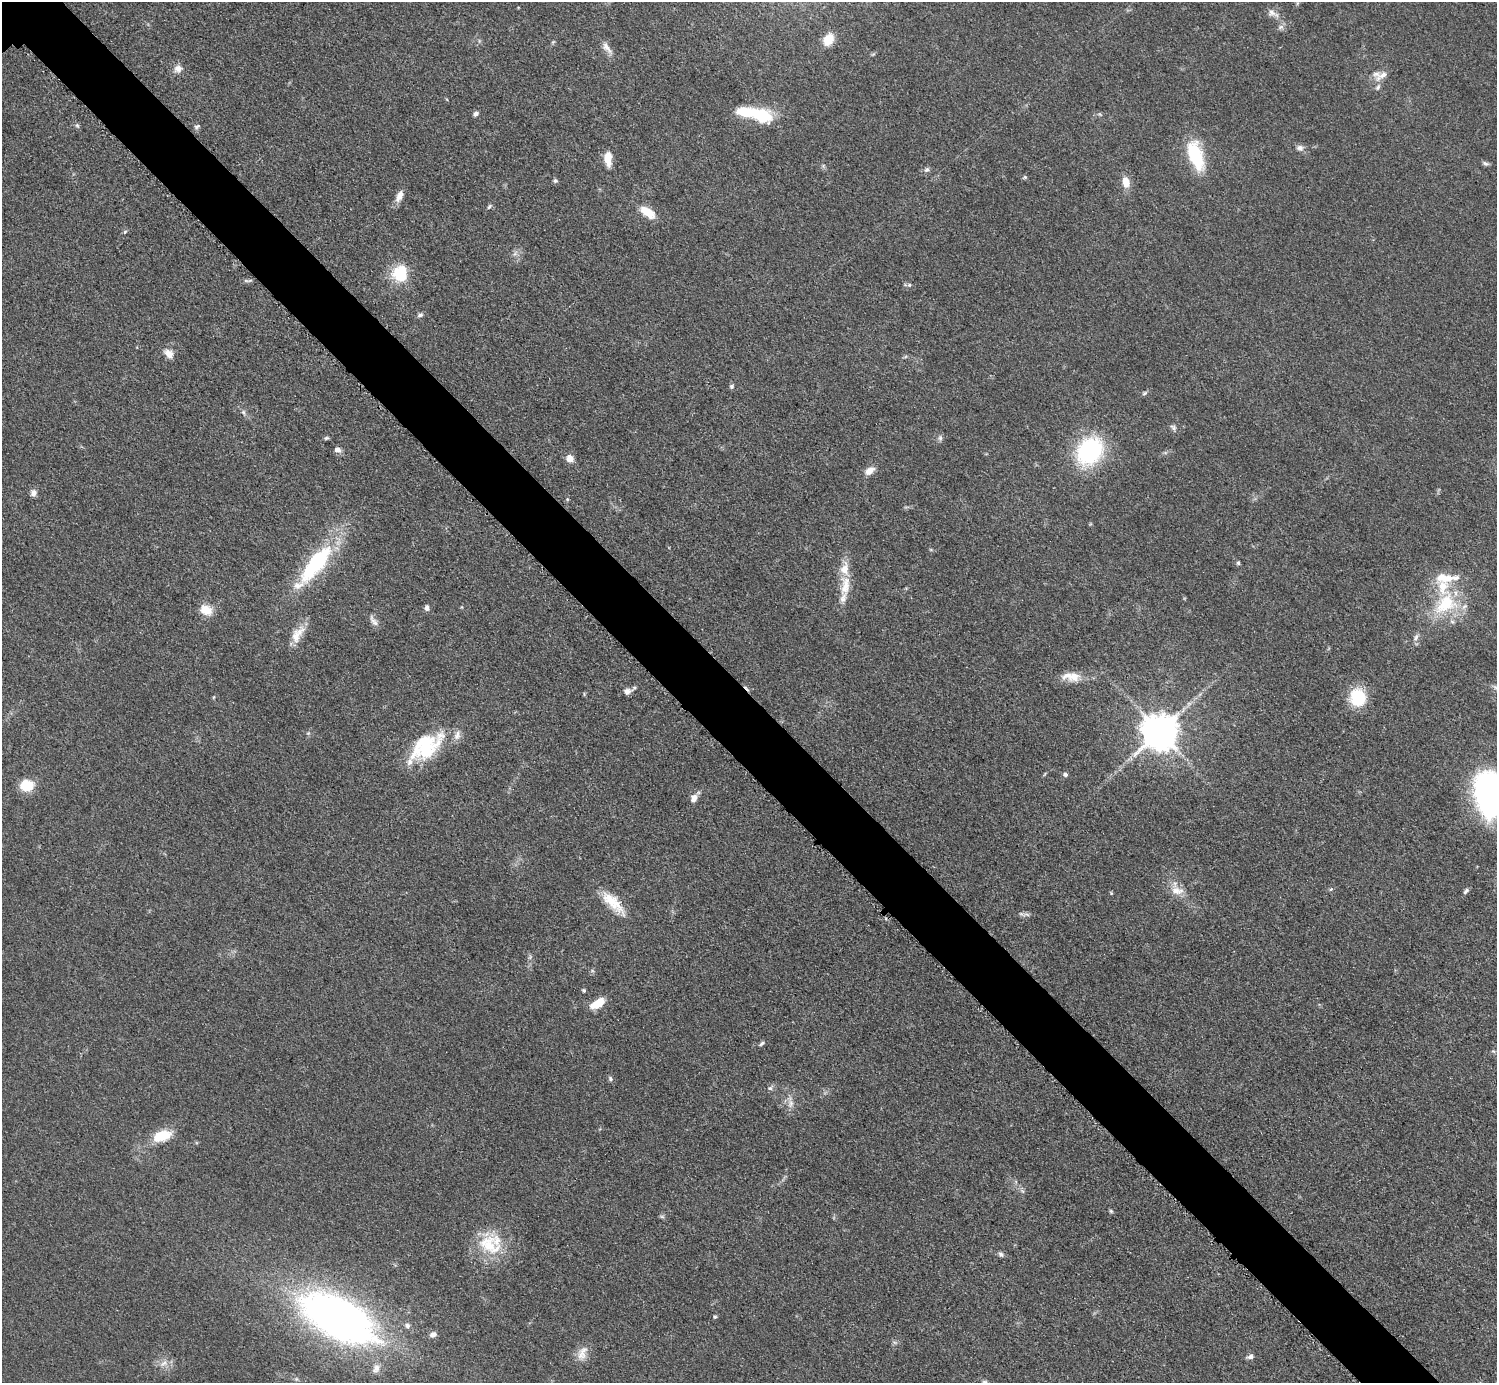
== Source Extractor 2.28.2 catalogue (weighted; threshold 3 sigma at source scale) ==
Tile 6 of 4 x 4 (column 2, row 2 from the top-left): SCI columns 1503-2997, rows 3068-4448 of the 5990 x 5989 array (HDU 1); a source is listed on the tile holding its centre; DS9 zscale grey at full resolution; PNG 1499 x 1385 px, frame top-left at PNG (2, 2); no overlay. Shown black and unused: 5% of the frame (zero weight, under 3 of 5 exposures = <1% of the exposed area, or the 3 px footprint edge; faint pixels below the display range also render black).
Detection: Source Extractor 2.28.2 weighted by HDU 2 'WHT'; one run over the whole footprint, this tile lists its part. Background 0.0499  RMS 0.0053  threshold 0.0237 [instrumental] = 3 sigma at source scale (4.5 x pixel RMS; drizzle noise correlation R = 1.50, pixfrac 1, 0.05/0.05 arcsec/px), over >= 5 px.
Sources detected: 98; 1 too faint to see at this stretch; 1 cosmic-ray / hot-pixel residue — not listed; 11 inside a brighter listed object's ellipse — not listed separately; the other 85 listed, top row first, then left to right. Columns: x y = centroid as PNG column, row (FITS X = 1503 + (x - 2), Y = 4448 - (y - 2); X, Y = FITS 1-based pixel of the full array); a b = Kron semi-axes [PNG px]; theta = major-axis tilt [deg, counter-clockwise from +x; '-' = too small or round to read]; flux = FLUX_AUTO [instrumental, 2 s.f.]
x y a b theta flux
1273 13 18 8 -27 3.6
1281 27 8 6 27 1.7
828 39 14 10 60 8.7
607 48 19 7 -50 3.9
178 69 11 9 27 3.4
1383 75 24 7 34 4.4
1378 87 9 6 62 1.6
476 114 6 5 - 1.9
756 114 43 13 -14 31
77 125 6 5 - 0.89
197 126 9 5 30 1.2
1300 148 9 8 - 2.2
1196 156 29 13 -71 34
608 159 15 7 -88 8.3
1485 163 9 5 -20 1.3
927 170 7 6 - 1.6
1025 177 5 4 - 0.77
555 181 6 5 - 1.1
1126 182 11 7 -79 7
399 196 17 8 67 3.9
489 207 7 4 62 0.92
648 212 21 10 -36 8.5
125 231 6 4 21 0.72
400 274 20 17 -83 19
246 281 7 4 -19 0.98
909 285 5 5 - 0.89
420 315 9 5 16 1.3
169 354 14 9 -47 4.1
731 386 6 6 - 1.2
1145 393 8 5 28 1
243 412 7 5 -71 1.2
1173 428 10 6 -42 1.5
326 438 6 4 15 0.89
940 438 8 6 -90 1.4
337 450 7 6 - 2.8
1090 451 24 19 52 75
570 458 9 7 -45 4.1
870 471 11 7 37 4.7
33 493 9 7 61 2.3
1238 563 5 4 - 0.86
315 564 57 17 52 57
845 586 31 13 85 12
1446 604 39 28 47 33
427 608 7 5 -74 1.8
206 610 15 12 -28 7.8
373 621 18 7 -55 2.8
297 634 27 12 58 8.3
1416 637 11 6 73 2
1071 677 27 12 -3 8.1
1495 687 8 5 -45 1.4
627 691 11 7 12 3.2
214 697 6 3 70 0.55
1358 697 17 15 -75 24
1160 731 10 10 - 1500
308 733 5 5 - 0.74
425 741 53 24 8 29
1065 774 6 5 - 1.3
26 785 13 10 5 14
1491 794 36 25 -78 200
694 798 11 7 68 3.8
1331 889 5 4 - 0.68
1177 891 20 11 -8 6.8
1466 891 8 5 43 1.3
613 902 37 12 -45 14
1021 914 9 4 -9 1.4
530 957 6 5 - 0.94
583 990 4 4 - 0.93
598 1003 16 7 31 12
762 1043 8 4 44 1
1493 1051 6 4 -41 0.79
610 1078 7 6 - 1.1
770 1088 8 6 -14 1.4
791 1104 12 7 72 3.2
161 1136 18 10 18 16
1111 1211 6 4 -46 0.76
662 1217 7 4 -1 0.87
489 1245 35 24 -32 24
1001 1254 7 6 - 1.4
715 1317 5 4 - 0.71
338 1319 81 39 -28 300
407 1326 8 7 - 1.9
433 1335 8 6 14 2.4
582 1353 21 11 69 5.9
1250 1357 8 6 21 1.8
164 1363 13 7 32 3.7
Isophote crosses this tile's border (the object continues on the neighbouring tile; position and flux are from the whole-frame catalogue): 1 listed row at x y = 1491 794